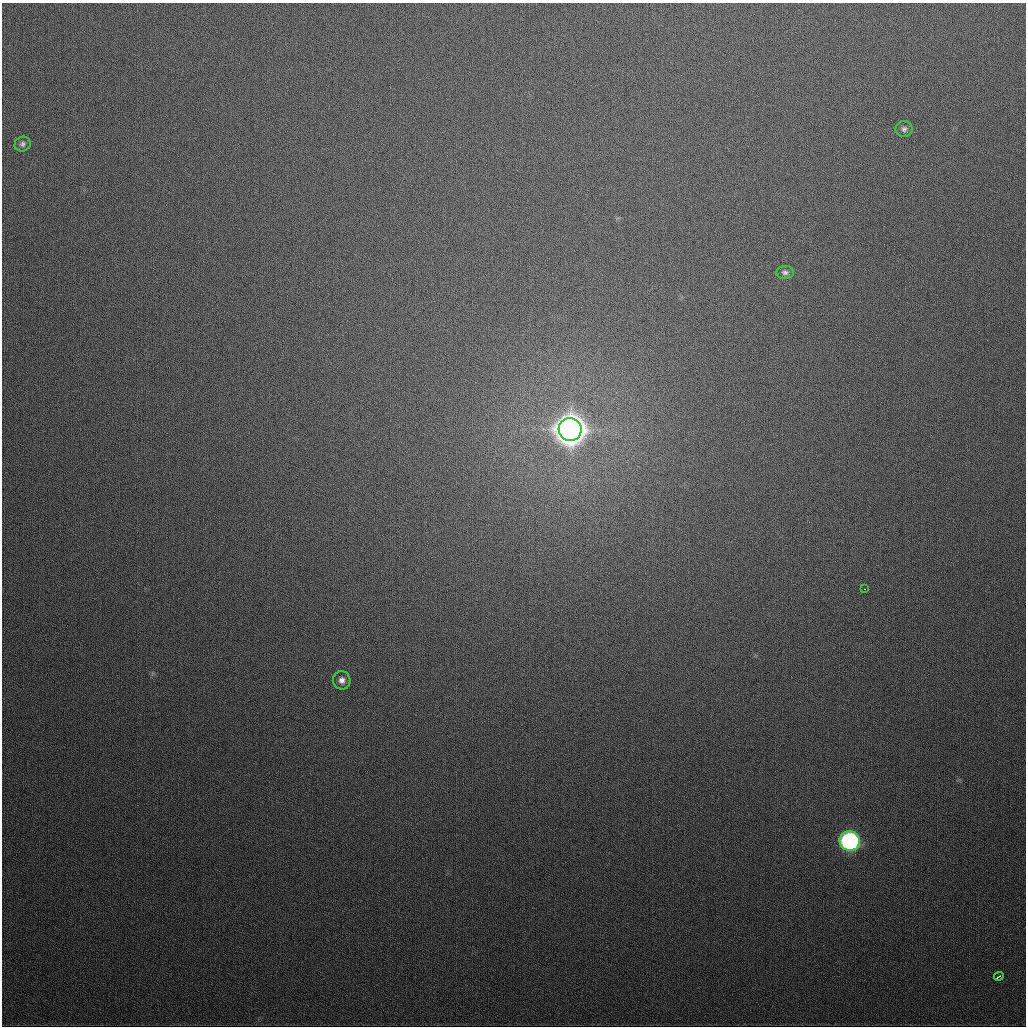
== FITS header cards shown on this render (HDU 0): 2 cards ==
NAXIS1  =                 1024
NAXIS2  =                 1024

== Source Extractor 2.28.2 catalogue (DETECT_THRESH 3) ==
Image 1024 x 1024 px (HDU 0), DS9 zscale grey, 1 PNG px = 1 image px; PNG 1028 x 1028 px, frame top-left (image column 1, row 1024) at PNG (2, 3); each listed source drawn as its Kron ellipse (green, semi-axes under 4 px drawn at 4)
Background 378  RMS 14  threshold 41.4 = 3 sigma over >= 5 px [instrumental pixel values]
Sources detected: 8; all 8 listed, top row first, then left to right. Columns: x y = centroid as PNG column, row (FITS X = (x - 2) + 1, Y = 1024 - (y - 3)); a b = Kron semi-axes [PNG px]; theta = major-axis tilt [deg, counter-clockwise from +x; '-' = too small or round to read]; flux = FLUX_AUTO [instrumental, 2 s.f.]
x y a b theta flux
904 129 8 8 - 3.1e+03
23 144 8 7 - 2.9e+03
785 272 9 6 -2 3.1e+03
570 429 11 11 - 2.6e+06
865 589 2 2 - 2.2e+03
342 680 9 8 - 5.1e+03
850 841 10 10 - 2.5e+05
999 976 5 3 - 3.2e+03